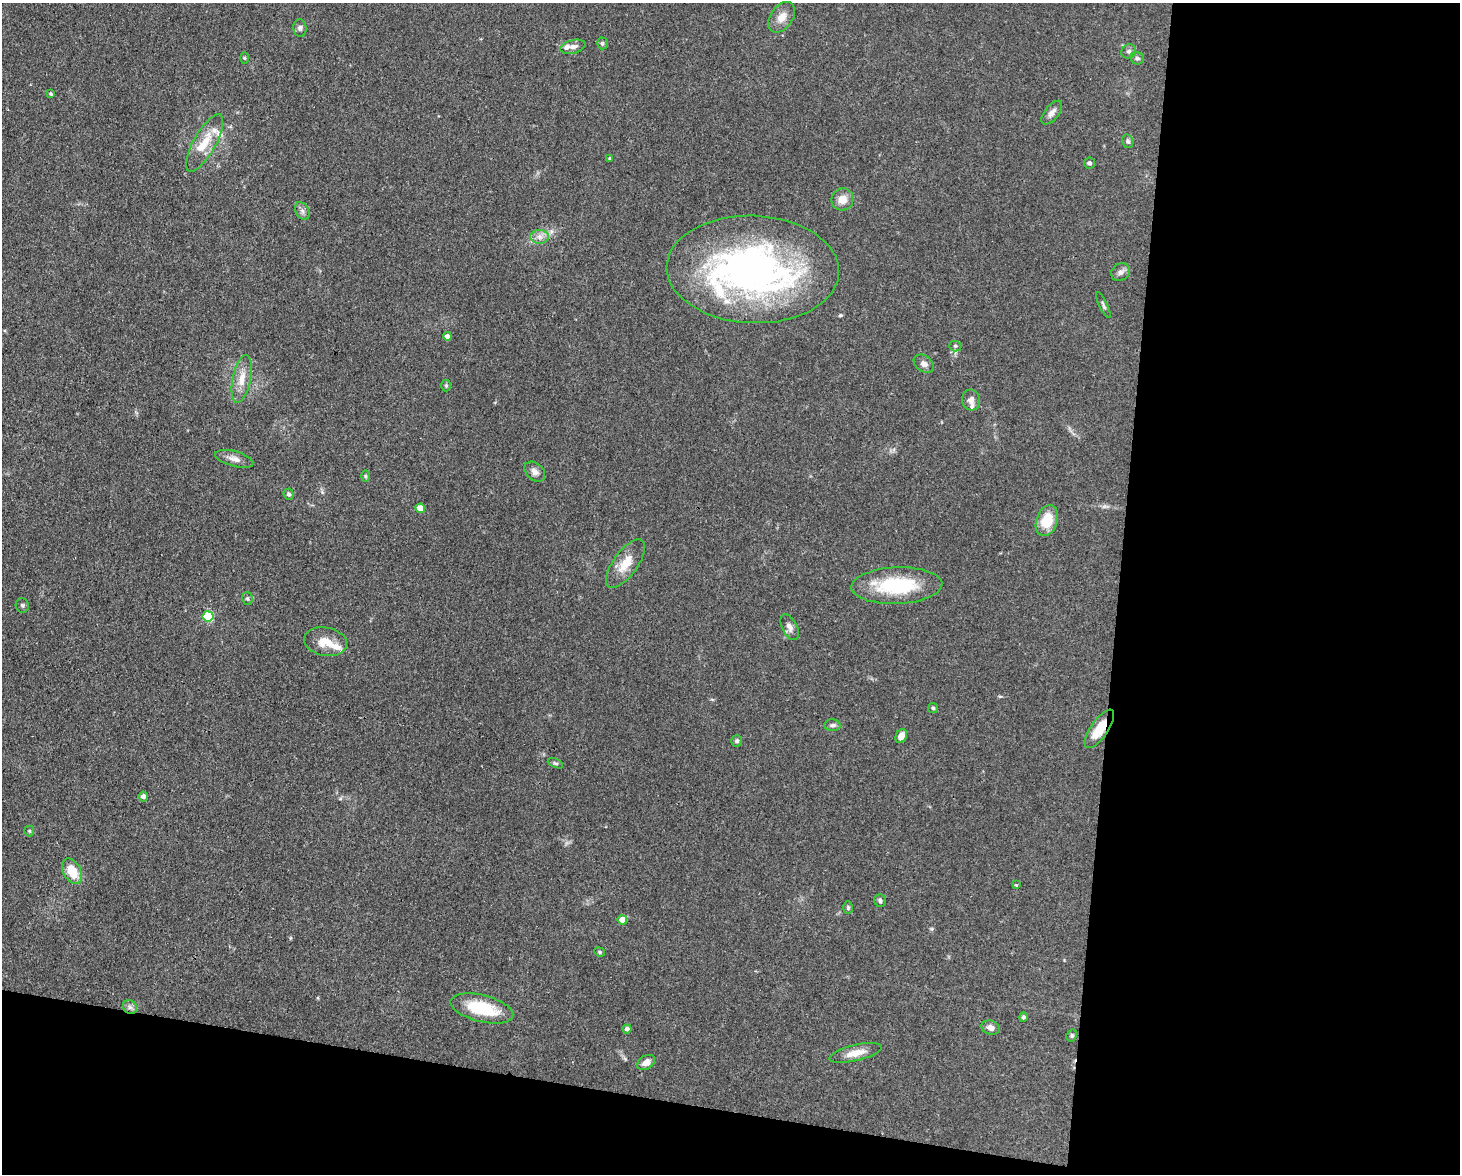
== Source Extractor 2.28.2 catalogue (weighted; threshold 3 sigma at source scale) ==
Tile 12 of 3 x 4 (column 3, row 4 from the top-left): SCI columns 3140-4597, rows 1-1172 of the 4709 x 4691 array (HDU 1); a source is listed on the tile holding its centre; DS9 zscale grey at full resolution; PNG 1462 x 1176 px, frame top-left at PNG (2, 3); each listed source drawn as its Kron ellipse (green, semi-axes under 4 px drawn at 4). Shown black and unused: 29% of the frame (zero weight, under 3 of 4 exposures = <1% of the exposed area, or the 3 px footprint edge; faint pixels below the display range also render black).
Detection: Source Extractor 2.28.2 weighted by HDU 2 'WHT'; one run over the whole footprint, this tile lists its part. Background 0.0813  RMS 0.0062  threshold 0.0278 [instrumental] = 3 sigma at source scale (4.5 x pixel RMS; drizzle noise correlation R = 1.50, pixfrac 1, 0.05/0.05 arcsec/px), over >= 5 px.
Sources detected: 67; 1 inside a brighter object's white glare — neither listed nor drawn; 6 inside a brighter listed object's ellipse — not listed separately; the other 60 listed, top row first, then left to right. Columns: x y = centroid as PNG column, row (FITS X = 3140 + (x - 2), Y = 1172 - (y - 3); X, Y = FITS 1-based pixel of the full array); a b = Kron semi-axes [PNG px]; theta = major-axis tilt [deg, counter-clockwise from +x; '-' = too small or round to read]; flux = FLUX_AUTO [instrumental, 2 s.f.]
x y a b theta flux
782 17 17 11 54 6.2
300 28 9 6 -85 1.6
602 43 6 5 - 1.2
573 47 13 6 15 2.7
1129 51 7 7 - 1.8
244 58 6 4 -89 0.75
1137 58 7 6 - 1.4
51 94 4 3 - 0.66
1052 113 14 7 52 3.3
1128 141 7 5 -73 1.6
205 143 32 11 61 13
610 158 4 3 - 0.78
1089 163 5 5 - 1.3
842 199 11 11 - 6
302 211 9 6 -61 2.2
540 237 9 7 0 3.3
753 269 86 53 -2 250
1120 272 10 8 39 2.6
1103 305 14 3 -64 1.2
447 336 4 4 - 3
955 346 6 5 - 1.1
924 364 11 7 -36 2.9
242 379 24 9 78 8.2
446 385 6 5 - 0.91
971 400 10 9 - 3.1
234 459 19 7 -16 4.3
535 472 12 8 -41 3.1
365 476 6 4 90 0.89
289 494 5 5 - 1.3
420 508 4 4 - 9
1047 521 16 10 70 15
625 564 28 12 54 11
897 586 45 18 2 42
247 599 6 5 - 1
22 605 7 6 - 1.2
208 616 5 5 - 39
790 627 14 7 -63 3.2
325 642 22 14 -10 11
933 708 5 5 - 0.86
833 725 8 6 2 1.7
1099 729 22 8 55 14
901 736 7 5 64 5.1
737 741 6 5 - 1.4
555 763 8 4 -25 1
143 796 5 4 - 2.9
29 831 5 5 - 0.78
72 871 14 8 -60 13
1016 885 3 3 - 0.45
880 901 6 6 - 1.5
848 908 6 5 - 0.98
622 920 5 4 - 8.2
599 952 5 4 - 0.86
130 1007 7 6 - 1.9
482 1008 32 13 -14 29
1023 1017 5 4 - 1.4
991 1028 9 7 -18 3.5
627 1029 4 4 - 2.1
1072 1035 6 5 - 1
855 1053 27 8 13 7.6
646 1062 10 6 31 4.4
Overlapping masked pixels (flux is a lower limit): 1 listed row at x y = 1099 729